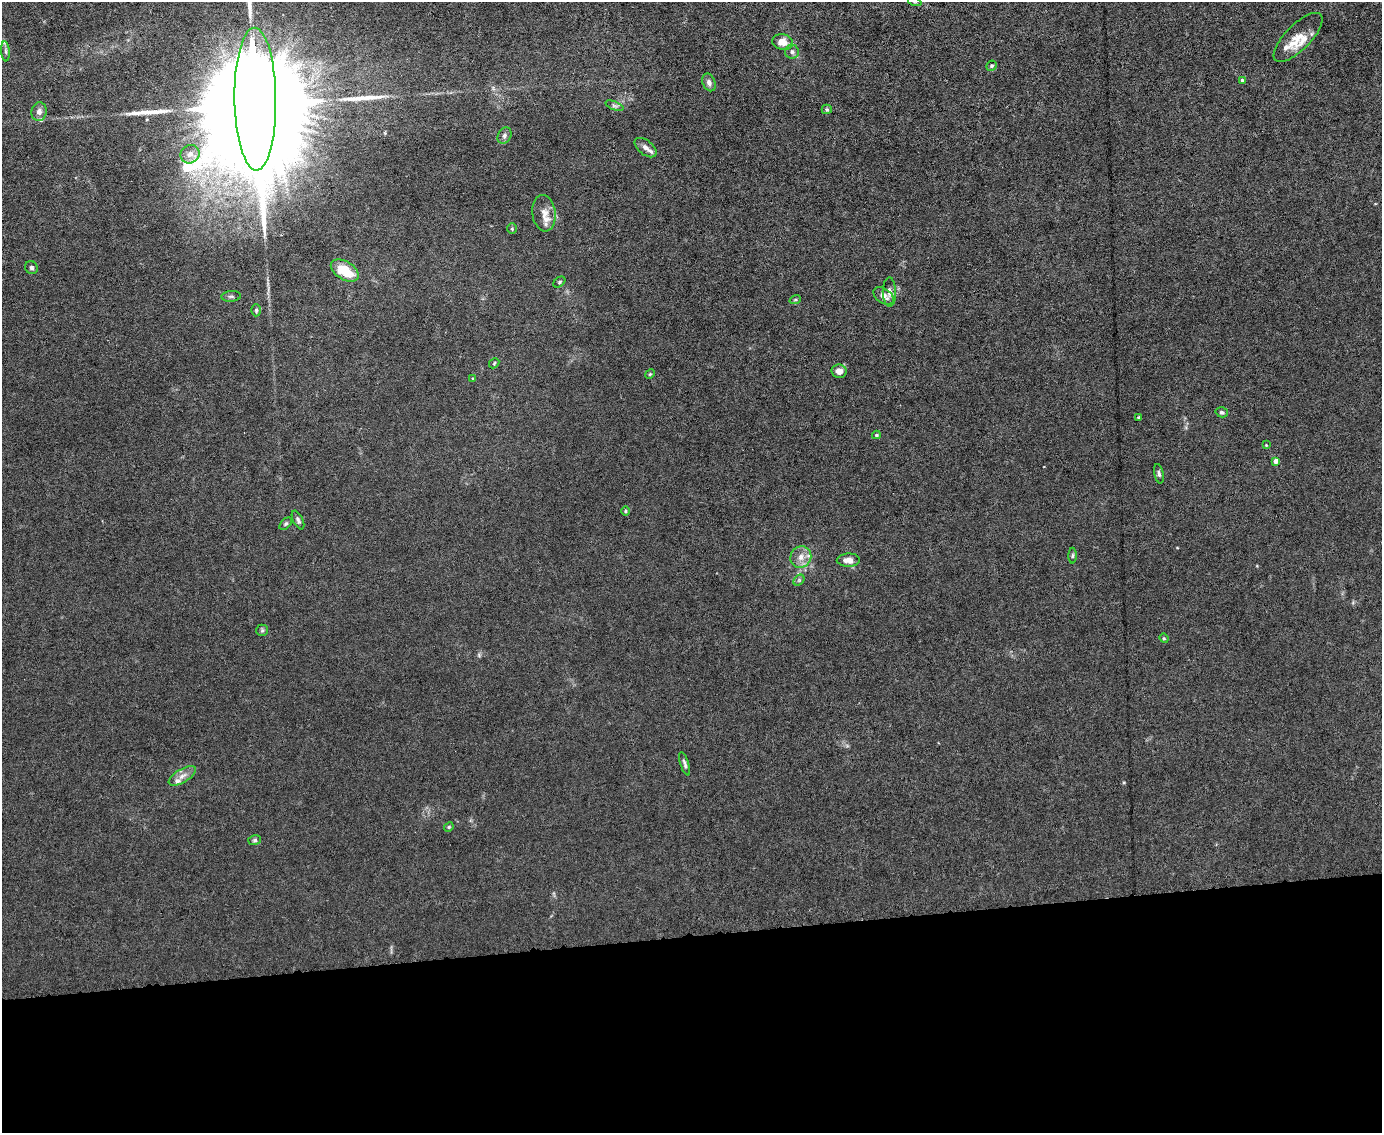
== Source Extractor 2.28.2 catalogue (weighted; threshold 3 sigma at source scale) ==
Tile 11 of 3 x 4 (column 2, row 4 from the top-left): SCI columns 1612-2991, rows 1-1131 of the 4496 x 4523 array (HDU 1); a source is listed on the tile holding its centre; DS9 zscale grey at full resolution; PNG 1384 x 1135 px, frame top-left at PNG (2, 2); each listed source drawn as its Kron ellipse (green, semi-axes under 4 px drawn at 4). Shown black and unused: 17% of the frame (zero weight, under 3 of 6 exposures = <1% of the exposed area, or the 3 px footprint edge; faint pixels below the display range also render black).
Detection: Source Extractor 2.28.2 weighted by HDU 2 'WHT'; one run over the whole footprint, this tile lists its part. Background 0.0185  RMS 0.0027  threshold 0.0112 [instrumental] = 3 sigma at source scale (4.09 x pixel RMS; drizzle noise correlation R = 1.36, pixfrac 0.8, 0.05/0.05 arcsec/px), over >= 5 px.
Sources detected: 56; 1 inside a brighter object's white glare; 2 long thin detections or spike segments (spike, bleed or trail) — neither listed nor drawn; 5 inside a brighter listed object's ellipse — not listed separately; the other 48 listed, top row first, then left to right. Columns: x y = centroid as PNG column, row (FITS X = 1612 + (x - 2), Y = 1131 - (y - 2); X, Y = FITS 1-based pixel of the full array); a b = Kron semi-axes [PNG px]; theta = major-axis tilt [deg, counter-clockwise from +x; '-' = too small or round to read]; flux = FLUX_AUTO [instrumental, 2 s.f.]
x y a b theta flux
915 2 7 4 -18 0.43
1298 37 32 12 45 4
783 42 10 8 -14 2.7
5 51 10 4 -85 0.61
792 52 7 7 - 0.8
991 66 5 4 - 0.39
1242 80 4 3 - 0.3
709 82 9 6 -67 1.1
255 99 71 21 -89 22000
614 106 9 3 -21 0.5
827 109 5 5 - 0.35
39 112 9 7 80 1.1
504 136 8 6 61 0.79
646 148 13 7 -39 1.6
190 154 10 8 38 1.5
544 213 18 11 -83 2.5
512 229 5 4 - 0.36
31 268 7 6 - 0.56
345 270 15 9 -31 6.9
559 282 7 4 38 0.39
889 292 14 6 -89 1.3
231 296 10 5 4 0.63
884 296 11 7 -35 1.7
795 300 6 3 18 0.27
256 310 6 5 - 0.45
494 363 6 4 48 0.32
839 371 7 7 - 1.7
650 374 5 4 - 0.3
473 379 4 3 - 0.28
1222 412 6 5 - 0.54
1138 417 3 3 - 0.23
876 435 4 3 - 0.33
1266 445 2 2 - 0.17
1276 461 4 4 - 1.8
1159 474 10 4 -78 0.62
625 511 5 3 - 0.25
298 520 10 5 -63 0.7
286 524 7 4 44 0.48
1073 556 8 4 89 0.4
801 557 11 10 - 2.2
848 560 11 6 0 1.8
799 580 6 4 46 0.43
262 630 6 5 - 0.46
1164 638 5 4 - 0.29
685 764 12 4 -72 0.66
182 776 15 6 32 1.6
449 827 5 4 - 0.31
255 840 6 5 - 0.43
Isophote crosses this tile's border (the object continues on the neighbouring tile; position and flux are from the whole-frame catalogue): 2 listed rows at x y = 915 2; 255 99